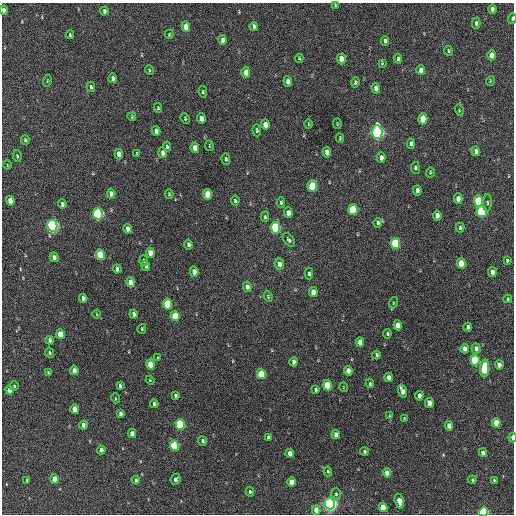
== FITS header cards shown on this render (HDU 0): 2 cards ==
NAXIS1  =                  512 / Axis length
NAXIS2  =                  512 / Axis length

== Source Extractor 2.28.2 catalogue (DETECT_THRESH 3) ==
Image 512 x 512 px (HDU 0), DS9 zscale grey, 1 PNG px = 1 image px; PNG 516 x 516 px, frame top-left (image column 1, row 512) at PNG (2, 3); each listed source drawn as its Kron ellipse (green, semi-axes under 4 px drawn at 4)
Background 219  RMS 15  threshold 43.9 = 3 sigma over >= 5 px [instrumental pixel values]
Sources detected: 177; all 177 listed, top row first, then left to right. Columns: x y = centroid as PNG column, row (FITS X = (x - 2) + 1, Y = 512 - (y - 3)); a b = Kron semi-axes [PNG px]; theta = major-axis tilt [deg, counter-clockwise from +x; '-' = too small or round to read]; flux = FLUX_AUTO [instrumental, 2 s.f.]
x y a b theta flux
335 5 4 2 - 820
492 9 5 3 - 3600
4 10 5 3 - 3600
104 11 4 3 - 2500
512 19 5 3 - 2200
476 23 5 4 - 2600
254 26 4 3 - 2100
186 27 5 4 - 11000
169 34 4 3 - 830
70 35 4 3 - 1100
222 40 5 4 - 3500
385 41 4 3 - 2100
448 51 5 2 - 1000
492 55 5 4 - 8100
299 58 4 4 - 860
341 59 5 4 - 14000
398 59 5 3 - 1700
382 63 4 3 - 750
149 70 5 3 - 920
421 70 5 4 - 5900
246 72 5 4 - 9500
113 78 5 4 - 2500
47 81 5 3 - 850
490 81 5 3 - 830
288 82 5 4 - 4300
355 82 5 3 - 1400
91 87 5 3 - 1900
376 88 5 4 - 5400
203 92 6 4 -79 1500
158 108 5 4 - 1100
459 110 5 3 - 860
132 117 4 3 - 850
185 118 6 4 -67 1100
201 119 5 4 - 5500
423 119 5 4 - 24000
308 124 5 3 - 810
337 124 5 2 - 820
265 125 5 4 - 8300
257 130 6 3 -86 1300
156 131 5 4 - 4100
377 132 7 5 -88 290000
340 138 4 3 - 920
25 140 5 4 - 1300
411 144 5 4 - 3400
209 146 5 2 - 860
167 147 5 3 - 1500
195 148 5 4 - 9000
476 151 5 4 - 3500
327 152 5 4 - 6100
163 153 5 4 - 4400
119 154 5 4 - 7600
137 154 4 3 - 1100
17 156 6 4 -80 1200
381 158 5 4 - 4800
226 159 6 4 -88 1400
7 165 5 3 - 700
415 168 6 4 -81 1900
430 172 5 3 - 990
312 186 6 4 -87 32000
417 190 5 3 - 3000
111 194 5 4 - 4400
169 194 5 4 - 1100
208 194 5 4 - 19000
458 199 5 4 - 7700
10 201 5 4 - 11000
235 201 5 4 - 1600
478 201 5 4 - 59000
281 203 5 4 - 1500
487 203 9 3 86 1600
62 204 4 3 - 2300
353 210 5 4 - 49000
482 211 6 5 - 79000
288 213 5 4 - 5600
98 214 6 5 - 130000
437 216 5 4 - 6900
265 217 5 4 - 1400
378 223 5 4 - 2000
52 226 6 5 - 220000
460 227 5 3 - 1700
275 228 6 5 - 94000
128 229 5 4 - 4600
289 240 8 5 -54 1900
395 244 5 4 - 72000
188 245 5 3 - 2500
150 253 5 4 - 11000
100 255 5 4 - 36000
54 257 5 4 - 2800
507 260 4 3 - 1100
143 261 5 2 - 1000
461 263 5 4 - 19000
279 264 6 4 -81 5400
146 266 5 3 - 2300
117 269 4 3 - 2600
194 272 5 4 - 6200
492 272 5 4 - 6500
309 274 6 4 -89 1700
130 282 5 4 - 9100
247 287 5 4 - 4100
313 292 5 4 - 9300
268 297 5 3 - 1100
83 298 4 3 - 4100
508 299 4 3 - 1100
393 303 6 3 72 1200
167 304 5 4 - 38000
97 314 4 3 - 760
134 314 4 3 - 3000
175 316 5 4 - 27000
398 325 5 4 - 9000
468 327 4 3 - 2400
142 329 5 3 - 970
60 334 5 4 - 18000
387 334 4 4 - 1400
50 340 4 3 - 2700
360 342 5 4 - 8800
476 348 5 4 - 3900
465 349 5 4 - 6300
49 353 5 4 - 1600
377 355 4 3 - 1700
157 358 3 2 - 730
475 360 5 4 - 52000
294 362 4 4 - 3600
150 364 5 4 - 19000
499 365 4 4 - 5800
485 368 9 4 87 58000
74 370 5 4 - 5800
348 371 5 4 - 6900
48 373 4 3 - 980
261 374 5 4 - 27000
389 377 5 4 - 6700
150 380 4 4 - 830
370 384 4 3 - 1300
327 385 5 4 - 40000
14 386 4 4 - 1100
120 386 4 3 - 2000
343 387 5 3 - 700
9 390 4 4 - 7400
316 390 4 3 - 1500
402 391 6 4 -68 6900
176 395 4 3 - 1900
419 396 5 3 - 4500
115 398 5 3 - 850
429 403 5 4 - 11000
154 404 4 3 - 2200
75 409 5 4 - 11000
120 413 4 3 - 2600
389 416 4 3 - 870
404 418 3 3 - 740
496 423 5 4 - 19000
180 424 5 4 - 80000
83 425 4 4 - 4300
449 426 5 4 - 7400
132 433 4 4 - 6000
336 434 4 4 - 3700
268 437 4 3 - 1500
513 437 4 2 - 6500
202 441 5 4 - 2300
174 446 5 4 - 59000
101 450 4 3 - 5000
364 452 4 4 - 1500
290 453 4 4 - 7300
483 453 4 4 - 5100
328 471 5 4 - 1300
387 473 4 4 - 8100
55 479 4 4 - 10000
175 479 6 4 67 2800
136 480 4 3 - 1600
472 480 4 3 - 1200
494 480 4 4 - 1000
27 481 4 3 - 1200
292 482 5 4 - 12000
250 492 5 3 - 1400
336 494 6 5 - 1600
399 501 7 4 -75 13000
330 504 5 5 - 330000
383 507 5 4 - 17000
316 510 4 4 - 9200
484 512 4 4 - 74000
At the frame edge (FLAGS 8, measured only in part): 4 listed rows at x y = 4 10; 512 19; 513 437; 484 512